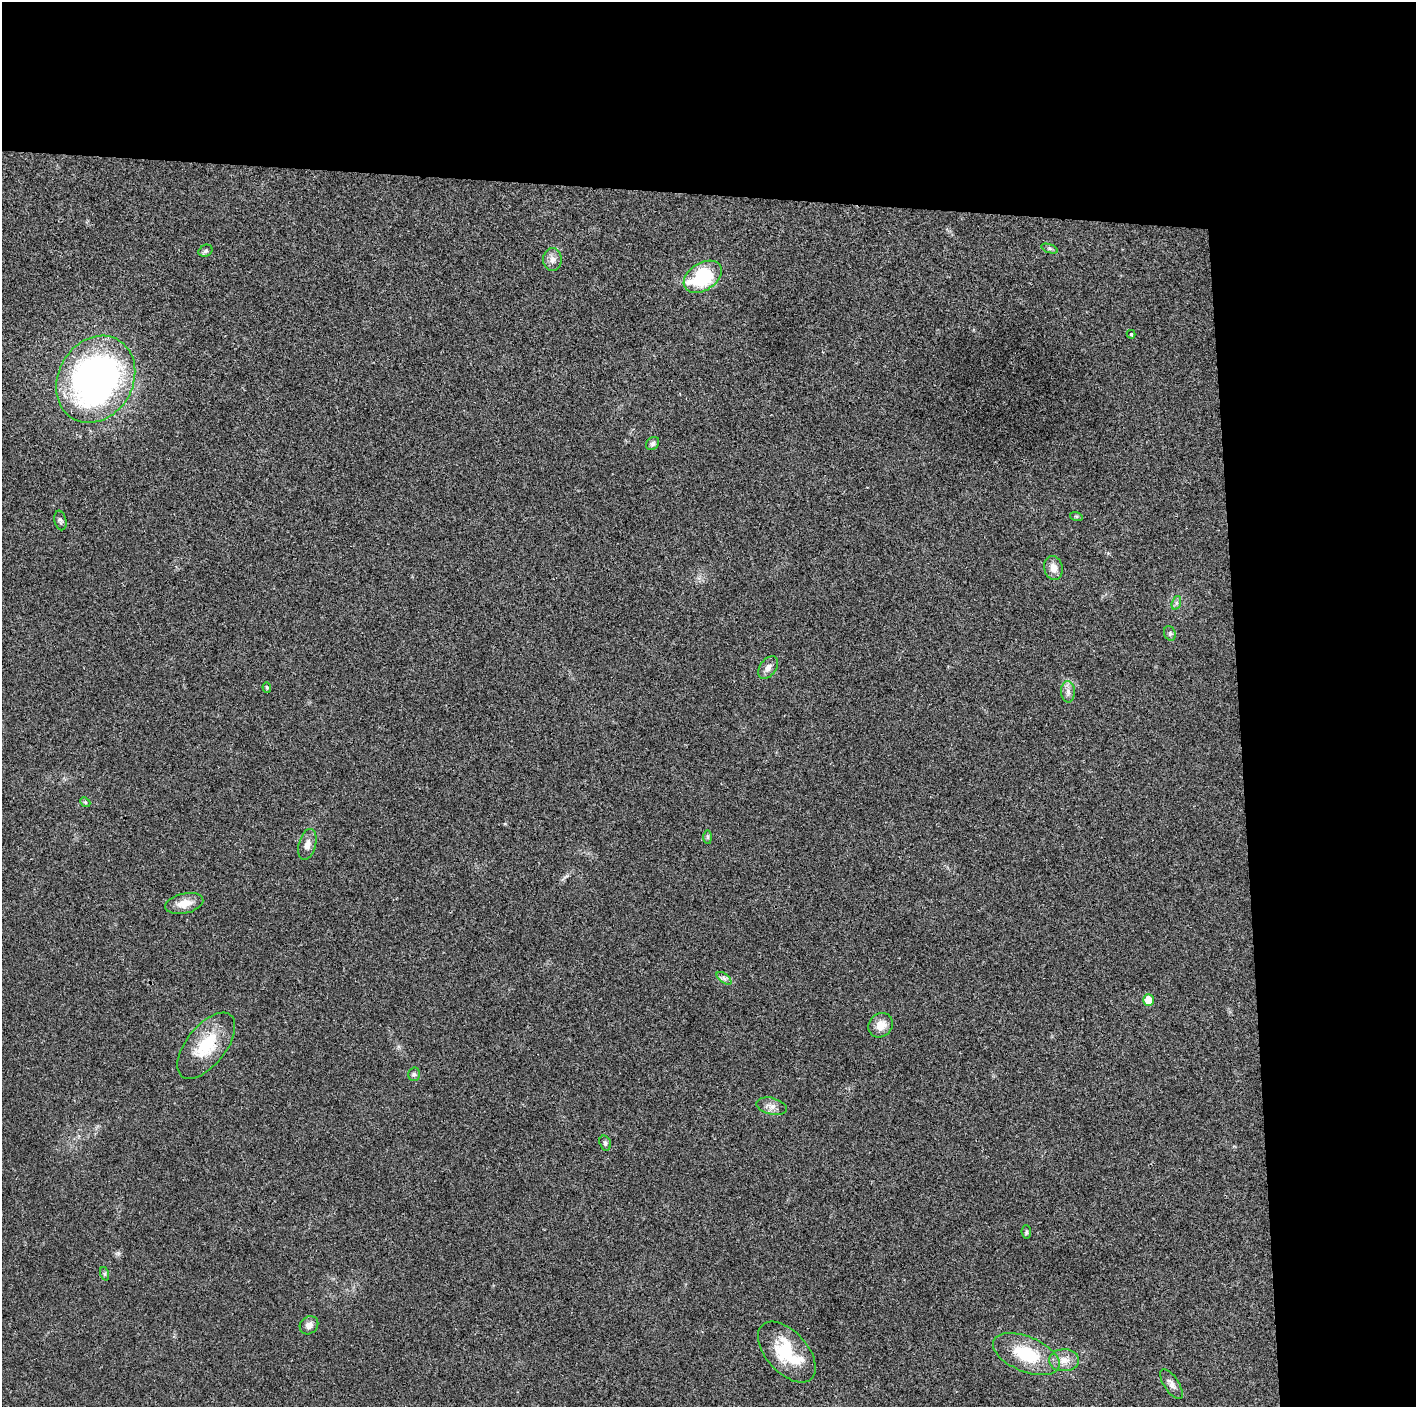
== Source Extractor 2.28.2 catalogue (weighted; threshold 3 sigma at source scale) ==
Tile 3 of 3 x 3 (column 3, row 1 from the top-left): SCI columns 2829-4242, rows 2816-4220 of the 4243 x 4223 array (HDU 1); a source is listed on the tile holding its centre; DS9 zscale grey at full resolution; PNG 1418 x 1409 px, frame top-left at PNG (2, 2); each listed source drawn as its Kron ellipse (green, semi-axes under 4 px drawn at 4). Shown black and unused: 24% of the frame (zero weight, under 3 of 4 exposures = <1% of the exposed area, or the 3 px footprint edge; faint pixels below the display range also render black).
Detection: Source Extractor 2.28.2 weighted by HDU 2 'WHT'; one run over the whole footprint, this tile lists its part. Background 0.0189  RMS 0.0039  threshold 0.0175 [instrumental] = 3 sigma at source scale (4.5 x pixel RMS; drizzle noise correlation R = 1.50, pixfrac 1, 0.05/0.05 arcsec/px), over >= 5 px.
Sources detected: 33; all 33 listed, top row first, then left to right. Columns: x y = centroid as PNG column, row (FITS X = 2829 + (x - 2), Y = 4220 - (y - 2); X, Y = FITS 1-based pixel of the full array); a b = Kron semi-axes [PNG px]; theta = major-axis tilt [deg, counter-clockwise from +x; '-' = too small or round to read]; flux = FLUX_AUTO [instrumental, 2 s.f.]
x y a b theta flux
1050 248 8 4 -19 0.7
205 251 7 5 30 0.89
552 259 11 9 90 2.2
703 277 21 13 33 27
1131 334 4 4 - 0.49
96 379 45 37 59 140
652 443 7 6 - 0.94
1076 516 6 4 -18 0.51
60 520 10 6 -78 1
1053 568 12 9 -78 3.1
1176 603 7 4 72 0.87
1170 633 7 5 -70 0.83
768 667 13 8 54 2.2
267 687 5 4 - 0.54
1068 692 11 7 -89 1.8
85 802 5 4 - 0.5
708 837 7 4 -90 0.6
307 844 16 8 75 2.7
184 903 19 10 13 5
724 978 8 4 -37 1
1148 1000 6 5 - 5.7
881 1025 13 11 44 4.3
206 1046 39 19 51 17
414 1074 7 5 -88 0.82
772 1106 15 8 -14 2.5
605 1143 8 5 -73 0.93
1026 1232 7 5 -84 0.65
105 1274 7 4 -71 0.65
309 1325 10 8 42 2.1
787 1352 36 20 -48 19
1026 1354 35 17 -22 18
1064 1360 15 11 2 4
1171 1384 17 7 -57 2